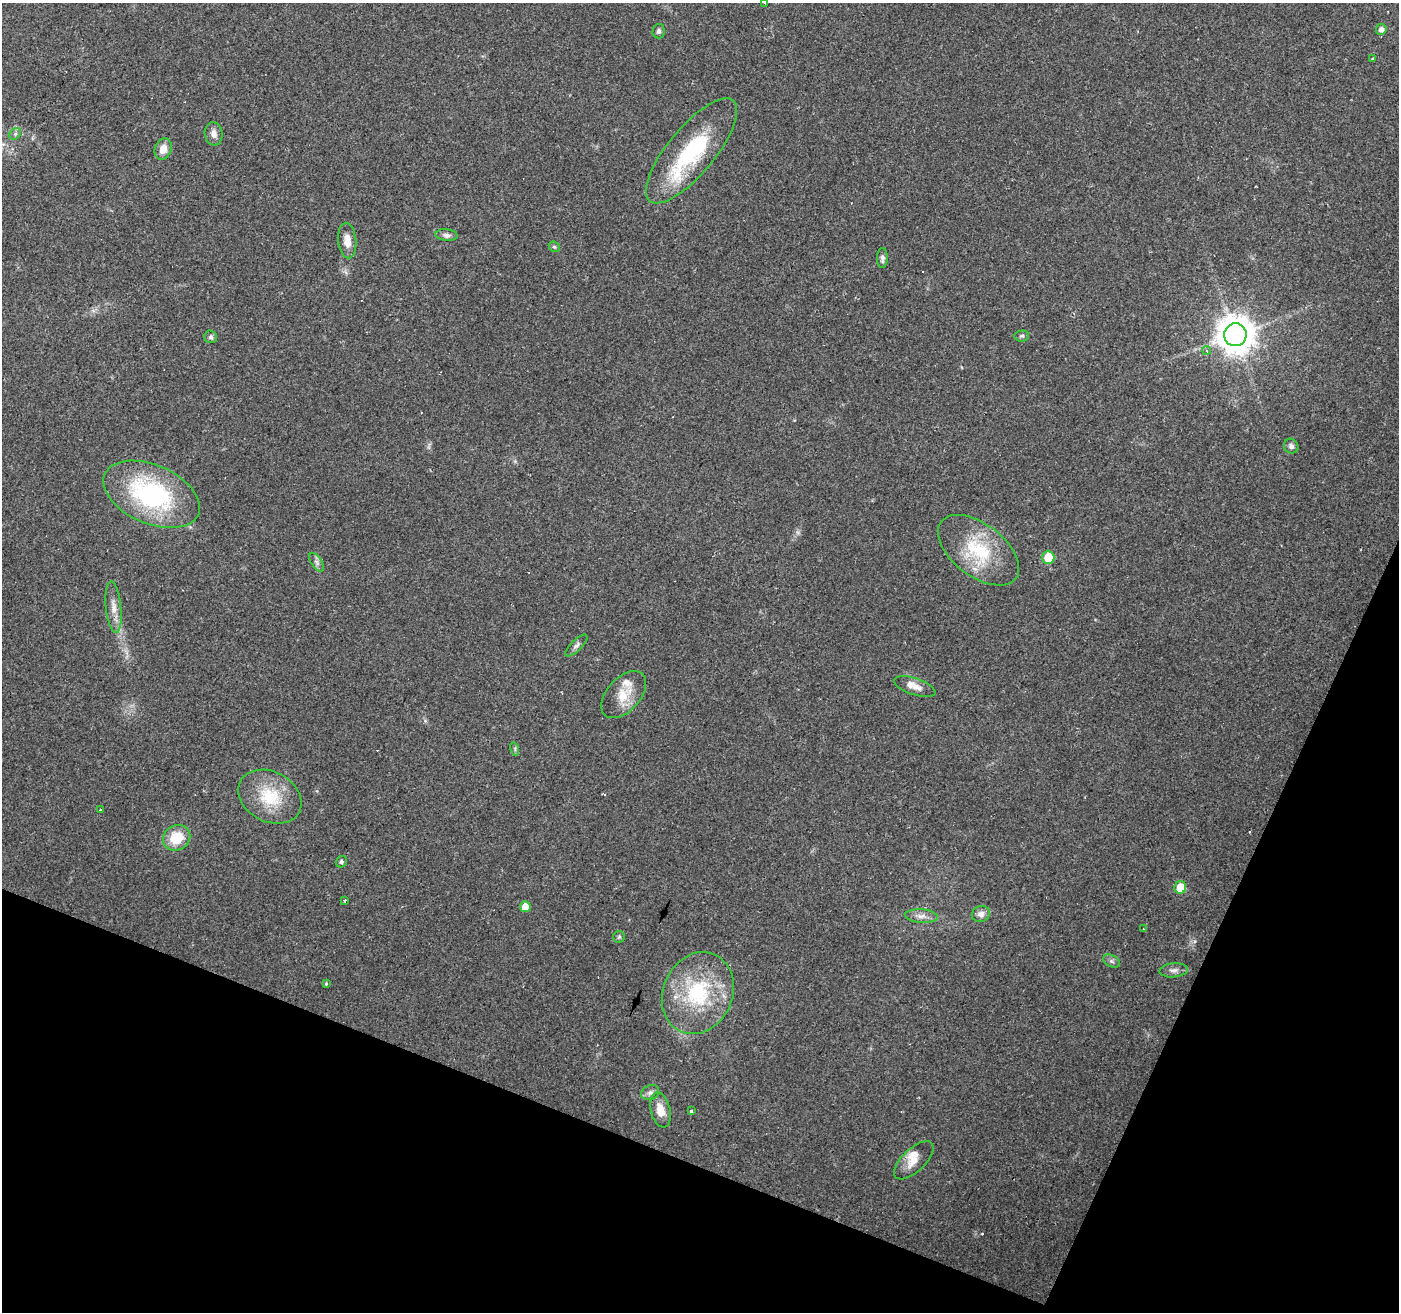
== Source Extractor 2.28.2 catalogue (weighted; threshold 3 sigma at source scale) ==
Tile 15 of 4 x 4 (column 3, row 4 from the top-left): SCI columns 2794-4190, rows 204-1513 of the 5588 x 5714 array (HDU 1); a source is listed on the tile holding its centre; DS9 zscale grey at full resolution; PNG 1401 x 1314 px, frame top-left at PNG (2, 3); each listed source drawn as its Kron ellipse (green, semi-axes under 4 px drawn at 4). Shown black and unused: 20% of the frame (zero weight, under 2 of 3 exposures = <1% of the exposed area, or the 3 px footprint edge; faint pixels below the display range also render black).
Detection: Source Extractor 2.28.2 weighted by HDU 2 'WHT'; one run over the whole footprint, this tile lists its part. Background 0.0359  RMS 0.0044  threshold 0.0198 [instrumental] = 3 sigma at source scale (4.5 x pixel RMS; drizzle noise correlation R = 1.50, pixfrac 1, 0.0396/0.0396 arcsec/px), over >= 5 px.
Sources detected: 58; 9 cosmic-ray / hot-pixel residue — neither listed nor drawn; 4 inside a brighter listed object's ellipse — not listed separately; the other 45 listed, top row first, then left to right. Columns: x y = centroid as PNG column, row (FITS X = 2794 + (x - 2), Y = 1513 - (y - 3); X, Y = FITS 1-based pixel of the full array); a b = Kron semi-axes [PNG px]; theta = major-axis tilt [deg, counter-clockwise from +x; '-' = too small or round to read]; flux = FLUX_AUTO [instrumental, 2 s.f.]
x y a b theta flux
764 3 3 2 - 0.55
1381 29 5 5 - 2.3
659 31 7 6 - 1.2
1373 58 4 2 - 0.4
15 134 6 5 - 0.89
214 134 11 9 -81 2.9
163 149 11 8 69 4.3
691 151 65 23 50 44
446 235 11 6 -7 1.8
347 241 18 9 -84 4.5
554 247 6 5 - 0.69
882 258 10 5 -90 1.5
1235 335 11 11 - 950
1022 336 7 5 3 0.91
211 337 6 6 - 0.98
1207 350 4 4 - 1.6
1291 446 7 7 - 1.5
151 494 51 29 -23 65
978 550 47 26 -37 28
1048 557 6 6 - 10
317 562 10 5 -55 1.5
114 607 26 7 -84 4.7
576 645 14 5 44 1.6
915 687 21 8 -18 3.8
624 695 28 16 48 9.9
515 749 7 4 -73 0.69
270 797 33 25 -28 20
100 809 3 3 - 1.1
177 838 14 12 31 12
341 862 6 5 - 1
1180 887 6 6 - 8.7
345 900 3 2 - 0.65
525 907 5 5 - 5.5
981 914 9 8 - 2.5
921 916 16 6 -5 2.9
1144 929 3 2 - 0.44
619 937 6 6 - 0.72
1111 961 9 5 -27 1.2
1174 970 14 7 5 2.2
326 984 4 3 - 0.45
698 993 42 34 66 40
650 1093 9 7 24 1.7
660 1110 18 9 -77 6.4
691 1111 3 3 - 1.6
914 1160 25 11 44 5.8
Isophote crosses this tile's border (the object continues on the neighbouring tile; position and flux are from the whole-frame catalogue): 1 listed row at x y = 764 3